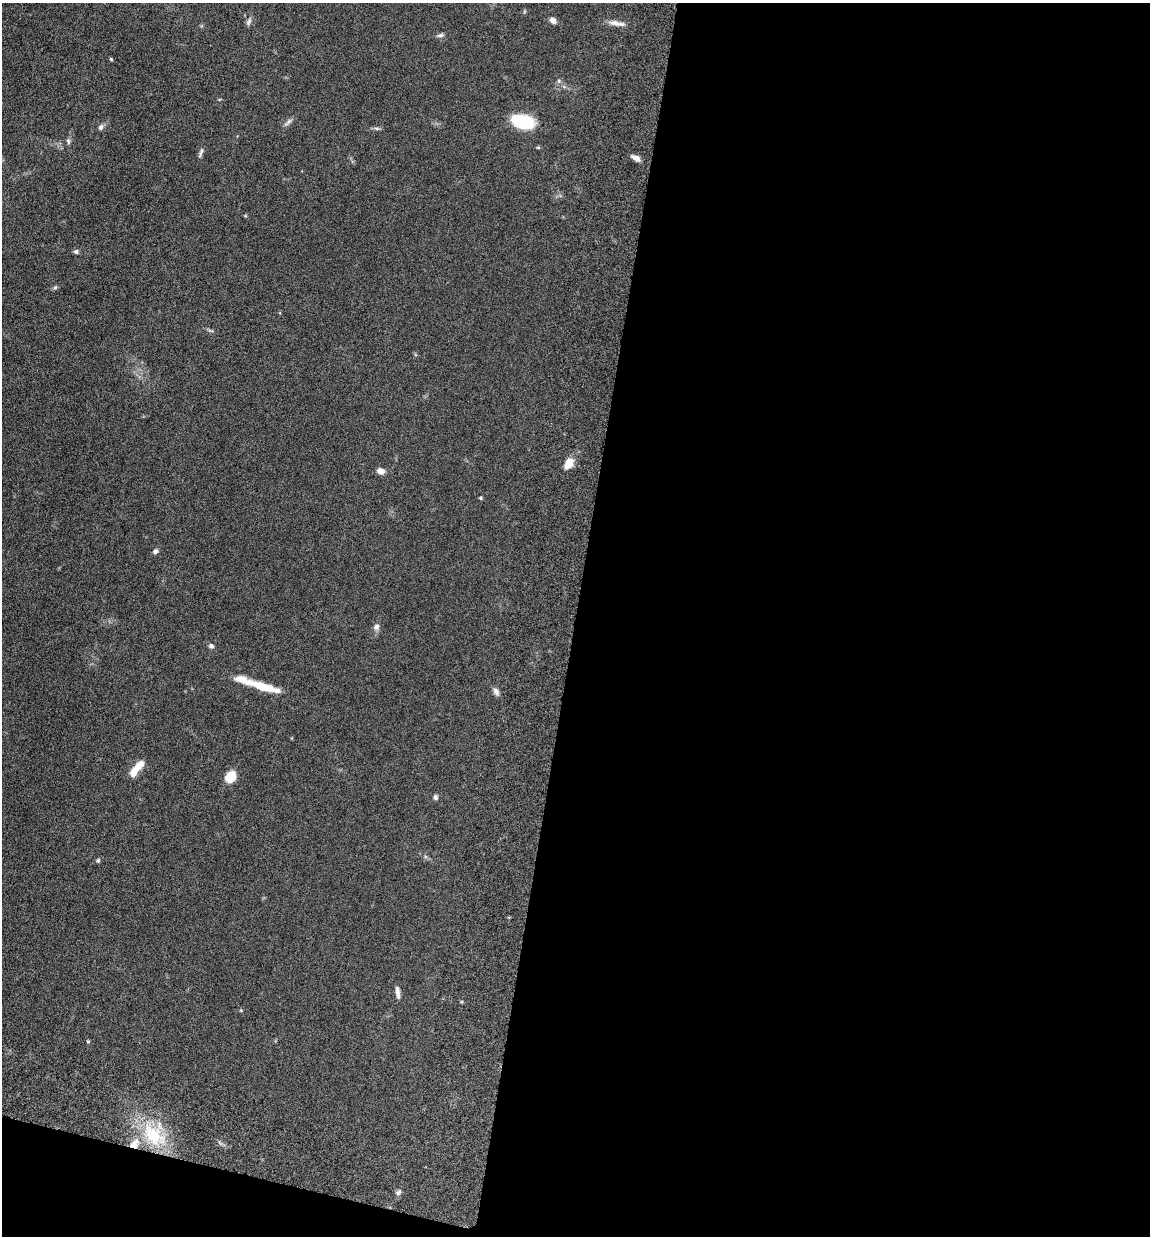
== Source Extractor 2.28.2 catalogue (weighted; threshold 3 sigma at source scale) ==
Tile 16 of 4 x 4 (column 4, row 4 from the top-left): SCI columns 3781-4928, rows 95-1328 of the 5155 x 5142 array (HDU 1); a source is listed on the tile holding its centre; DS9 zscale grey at full resolution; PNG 1152 x 1238 px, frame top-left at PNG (2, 3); no overlay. Shown black and unused: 52% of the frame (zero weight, under 10 of 20 exposures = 8% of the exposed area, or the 3 px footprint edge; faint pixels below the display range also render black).
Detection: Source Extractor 2.28.2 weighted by HDU 2 'WHT'; one run over the whole footprint, this tile lists its part. Background 0.0613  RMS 0.0029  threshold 0.0117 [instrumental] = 3 sigma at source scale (4.09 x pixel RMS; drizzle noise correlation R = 1.36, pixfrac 0.8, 0.05/0.05 arcsec/px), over >= 5 px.
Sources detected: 37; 1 inside a brighter object's white glare — not listed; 3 inside a brighter listed object's ellipse — not listed separately; the other 33 listed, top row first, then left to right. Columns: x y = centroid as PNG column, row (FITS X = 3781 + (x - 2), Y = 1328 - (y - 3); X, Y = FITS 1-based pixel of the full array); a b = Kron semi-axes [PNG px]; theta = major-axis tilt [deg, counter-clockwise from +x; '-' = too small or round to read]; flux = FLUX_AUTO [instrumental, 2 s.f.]
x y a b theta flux
553 20 7 6 - 1.3
249 22 11 5 63 0.68
616 23 24 5 -8 1.6
440 35 10 5 18 0.56
111 59 4 3 - 0.27
559 81 6 4 89 0.43
521 120 21 13 -19 12
288 122 15 4 44 0.81
101 127 8 6 63 0.73
376 128 7 4 -1 0.5
68 141 8 5 -75 0.52
538 148 6 4 -1 0.28
201 153 13 4 69 0.63
636 158 11 5 -29 1.4
76 251 6 6 - 0.49
55 287 6 5 - 0.39
569 463 13 8 60 2.9
381 471 8 6 -22 1.5
481 498 4 3 - 0.34
155 551 7 6 - 0.68
376 627 9 8 - 0.93
211 646 7 6 - 0.61
265 687 39 9 -16 6
496 692 11 6 -61 0.93
134 771 18 7 58 3.5
230 777 12 9 54 4.4
435 797 6 5 - 0.58
98 861 6 4 63 0.37
397 992 14 5 -83 1.2
241 1010 5 3 - 0.21
88 1041 5 4 - 0.32
153 1135 39 23 -44 14
398 1192 8 5 48 0.65